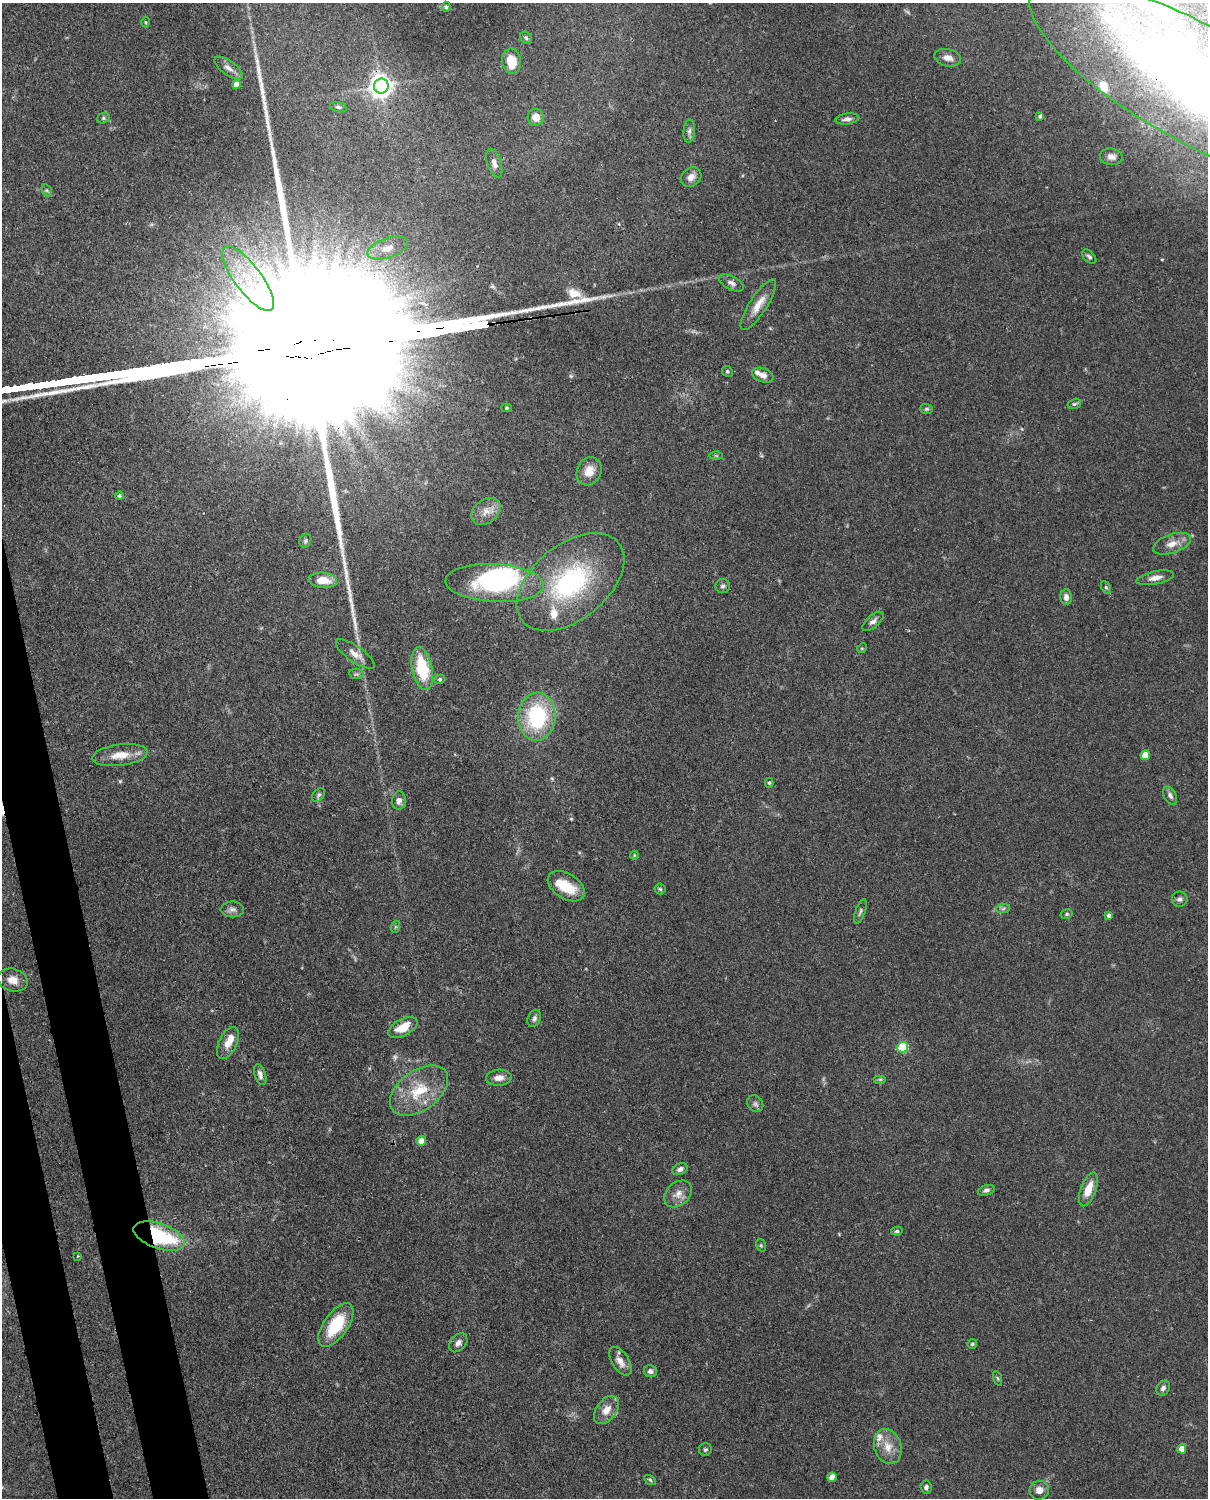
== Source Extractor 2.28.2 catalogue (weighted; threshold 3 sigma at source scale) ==
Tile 7 of 4 x 3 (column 3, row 2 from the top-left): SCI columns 2500-3705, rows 1761-3256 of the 5002 x 4907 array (HDU 1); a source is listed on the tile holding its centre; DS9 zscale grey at full resolution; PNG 1210 x 1500 px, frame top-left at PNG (2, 3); each listed source drawn as its Kron ellipse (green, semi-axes under 4 px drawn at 4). Shown black and unused: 4% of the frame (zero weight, under 3 of 4 exposures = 7% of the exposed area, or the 3 px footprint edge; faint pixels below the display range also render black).
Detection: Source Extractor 2.28.2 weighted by HDU 2 'WHT'; one run over the whole footprint, this tile lists its part. Background 0.114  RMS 0.0042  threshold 0.0189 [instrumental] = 3 sigma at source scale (4.5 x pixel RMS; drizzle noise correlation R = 1.50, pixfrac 1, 0.05/0.05 arcsec/px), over >= 5 px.
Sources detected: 114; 1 too faint to see at this stretch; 4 inside a brighter object's white glare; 2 cosmic-ray / hot-pixel residue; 1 long thin detection or spike segment (spike, bleed or trail) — neither listed nor drawn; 7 inside a brighter listed object's ellipse — not listed separately; the other 99 listed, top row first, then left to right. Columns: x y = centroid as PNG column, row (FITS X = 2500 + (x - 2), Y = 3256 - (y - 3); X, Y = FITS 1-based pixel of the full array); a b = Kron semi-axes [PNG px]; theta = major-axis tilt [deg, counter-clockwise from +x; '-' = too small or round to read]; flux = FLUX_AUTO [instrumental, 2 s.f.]
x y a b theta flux
446 7 5 4 - 0.67
145 22 5 3 - 0.43
526 38 7 5 -46 0.72
948 58 13 8 -13 3.1
512 61 12 9 -82 8.3
229 68 17 7 -36 2.6
1193 83 185 58 -30 260
236 84 5 4 - 4.2
381 86 7 7 - 350
338 107 9 5 -16 0.92
1040 116 4 3 - 0.86
536 117 8 8 - 4.6
103 118 6 5 - 0.79
847 119 12 5 7 1.8
689 131 11 5 84 1.6
1111 157 11 8 -7 2.3
494 163 15 7 -70 2.6
691 177 11 9 36 2.8
47 190 6 4 -60 0.72
388 248 21 9 18 5.6
1089 257 8 5 -44 1.2
248 279 39 13 -53 21
731 283 13 6 -27 1.9
758 305 29 8 57 6
727 371 5 5 - 0.77
763 375 11 7 -20 2.8
1074 404 7 5 15 0.81
507 408 5 4 - 0.62
926 409 6 5 - 0.8
716 456 6 4 -1 0.58
589 471 14 12 65 5.5
119 496 4 4 - 0.74
486 511 16 11 36 4.6
305 541 7 5 67 0.86
1172 544 20 9 19 4.7
1155 578 19 6 12 3.2
323 580 14 7 -4 7.5
570 582 62 37 39 64
495 583 49 19 -3 53
723 586 7 7 - 1.2
1106 587 7 4 -63 0.71
1066 597 8 6 -88 2.1
873 621 13 6 41 1.9
862 648 5 4 - 0.49
355 654 23 8 -35 3.9
422 669 22 10 -78 21
357 674 7 5 -10 0.86
440 679 5 4 - 0.6
537 717 24 19 87 38
120 755 28 10 7 7.5
1145 755 5 4 - 7.6
769 783 5 4 - 0.53
319 795 8 5 52 1.1
1170 795 9 6 -61 1.6
399 801 9 7 88 2.2
634 855 4 3 - 0.44
566 886 20 12 -32 11
660 889 5 5 - 0.69
1180 899 8 7 - 1.5
232 909 11 8 0 1.8
1003 909 7 4 3 0.86
860 911 13 5 70 1.2
1067 914 6 4 16 0.69
1109 915 4 4 - 1.3
395 927 6 4 71 0.51
13 980 15 11 -15 4.7
534 1018 9 6 67 1.3
403 1027 16 8 28 7.2
228 1043 17 9 65 5
903 1047 5 5 - 31
260 1074 11 5 -73 1.8
499 1078 13 8 4 3.2
880 1079 6 4 0 0.72
419 1091 33 20 36 17
755 1104 9 7 -53 1.4
421 1141 5 5 - 3.5
680 1169 8 5 23 1.6
1088 1189 18 7 69 7.6
986 1190 9 5 18 1.3
678 1194 15 11 41 4
897 1231 6 4 12 0.75
159 1236 27 12 -19 42
761 1245 6 5 - 0.58
77 1256 3 2 - 0.38
336 1325 25 12 55 19
458 1343 11 7 48 2.2
972 1344 5 4 - 0.97
620 1361 16 8 -58 3.8
650 1371 6 6 - 1.6
997 1378 8 3 -71 0.65
1163 1388 8 6 53 1.4
606 1410 16 10 53 5.1
888 1447 18 13 -71 6.2
1182 1449 4 4 - 4.5
705 1450 6 6 - 0.81
832 1477 5 4 - 4.5
650 1480 6 4 -32 0.62
926 1487 7 5 -86 1.4
1039 1490 9 9 - 3.4
Overlapping masked pixels (flux is a lower limit): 3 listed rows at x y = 1193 83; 381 86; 159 1236
Isophote crosses this tile's border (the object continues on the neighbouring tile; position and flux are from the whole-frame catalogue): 1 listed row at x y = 1193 83